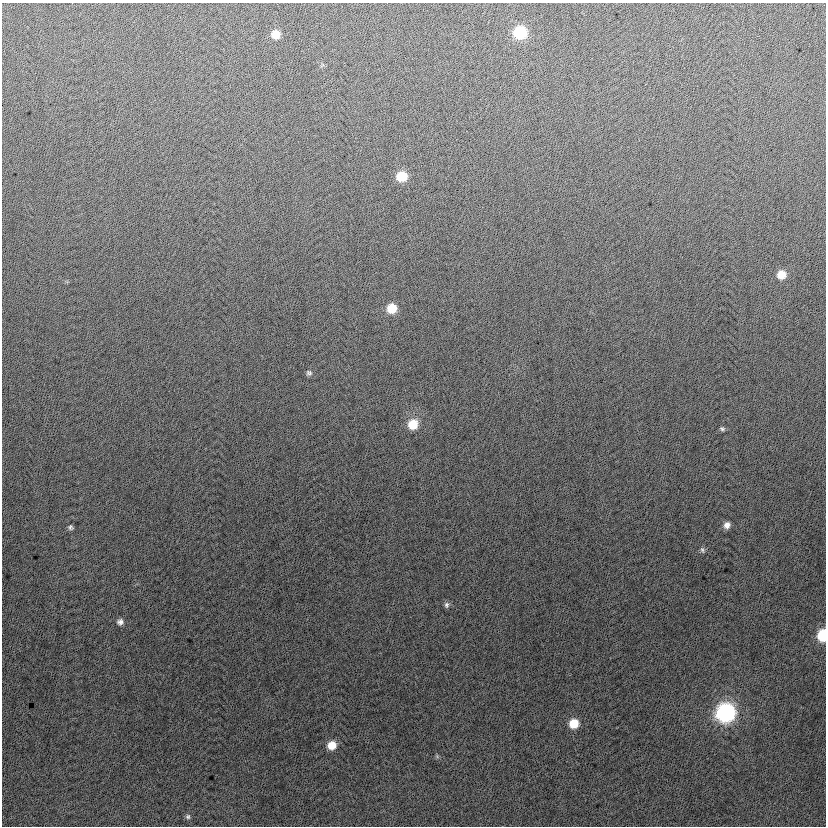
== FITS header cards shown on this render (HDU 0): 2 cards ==
NAXIS1  =                  824
NAXIS2  =                  824

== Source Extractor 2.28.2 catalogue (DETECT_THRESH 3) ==
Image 824 x 824 px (HDU 0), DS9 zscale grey, 1 PNG px = 1 image px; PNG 828 x 828 px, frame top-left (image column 1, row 824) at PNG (2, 3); no overlay
Background 0.457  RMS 13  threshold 38.8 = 3 sigma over >= 5 px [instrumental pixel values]
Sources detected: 19; all 19 listed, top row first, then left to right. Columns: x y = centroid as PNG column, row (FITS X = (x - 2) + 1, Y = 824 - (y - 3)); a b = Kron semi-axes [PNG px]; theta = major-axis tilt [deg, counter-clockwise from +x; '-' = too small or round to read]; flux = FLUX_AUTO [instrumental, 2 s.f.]
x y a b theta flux
520 33 9 8 - 59000
276 34 8 8 - 12000
402 176 8 8 - 25000
781 275 8 8 - 12000
392 308 8 8 - 20000
309 373 8 7 - 2200
413 424 10 9 - 19000
722 429 7 5 -19 1700
727 525 8 7 - 5300
70 527 6 6 - 2100
702 550 8 6 -63 2000
447 605 8 6 77 2300
120 622 8 7 - 3600
822 635 8 6 86 44000
725 713 10 10 - 270000
574 723 8 8 - 19000
332 745 9 8 - 12000
437 756 7 4 -57 1200
188 817 7 6 - 2000
At the frame edge (FLAGS 8, measured only in part): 1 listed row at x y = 822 635